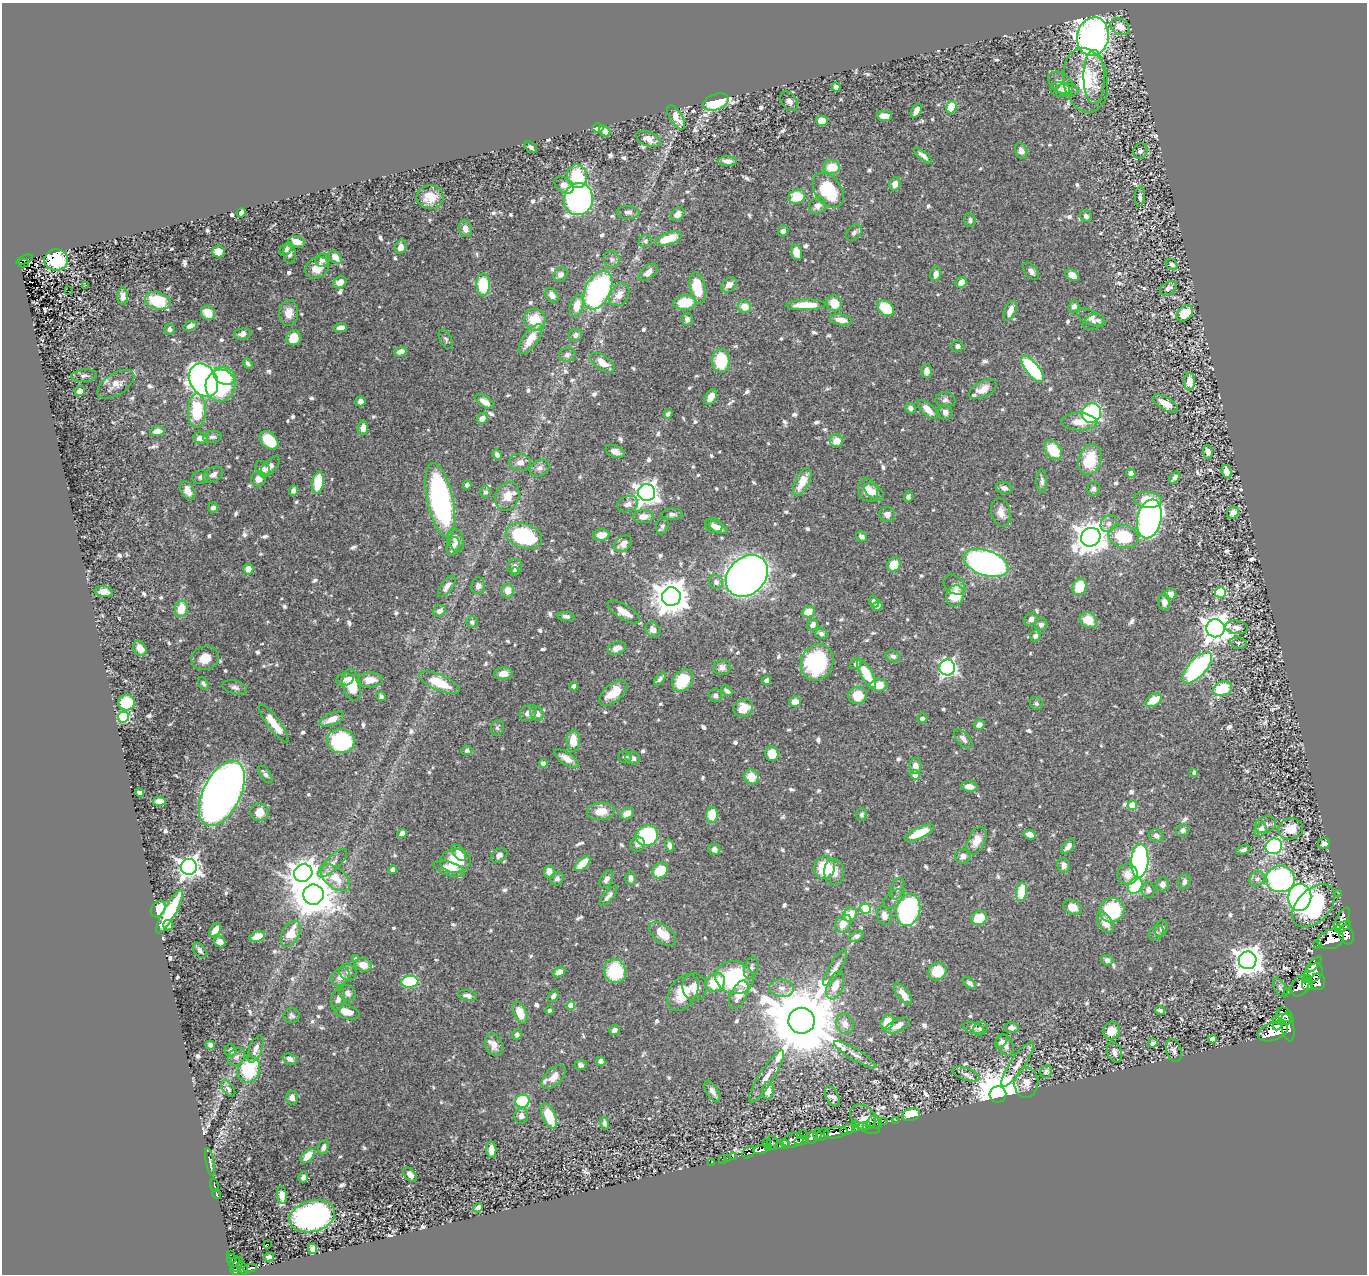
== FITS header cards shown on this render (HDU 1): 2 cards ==
NAXIS1  =                 1365
NAXIS2  =                 1272

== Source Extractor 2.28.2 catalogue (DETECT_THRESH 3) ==
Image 1365 x 1272 px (HDU 1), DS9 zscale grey, 1 PNG px = 1 image px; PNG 1369 x 1276 px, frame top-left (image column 1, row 1272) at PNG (2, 3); each listed source drawn as its Kron ellipse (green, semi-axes under 4 px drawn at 4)
Background 0.456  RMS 0.0098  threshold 0.0295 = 3 sigma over >= 5 px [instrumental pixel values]
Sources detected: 838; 2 with non-positive FLUX_AUTO (blend fragments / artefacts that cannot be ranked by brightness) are neither listed nor drawn; of the other 836, the 500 brightest by FLUX_AUTO listed and drawn (336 fainter detections omitted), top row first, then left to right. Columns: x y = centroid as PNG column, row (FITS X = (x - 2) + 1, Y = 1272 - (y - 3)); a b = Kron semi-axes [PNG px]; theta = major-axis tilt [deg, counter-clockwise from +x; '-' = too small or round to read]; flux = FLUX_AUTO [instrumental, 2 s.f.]
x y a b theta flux
1120 27 10 7 -33 9.2
1093 36 19 16 77 460
1094 77 27 10 -90 12
1086 80 32 22 -80 41
1061 83 14 9 -37 7.3
836 87 4 4 - 3.2
1060 89 10 7 -11 2.4
1068 90 11 6 -8 3.1
789 101 11 7 -54 2.7
716 102 13 7 20 32
951 107 6 5 - 21
916 111 8 5 61 4.8
884 116 7 5 -5 6.9
676 117 13 6 -59 8.8
822 121 6 5 - 8.3
598 128 5 4 - 8.4
605 131 6 5 - 7
648 139 13 7 -21 6.2
531 147 7 5 -41 1.9
1021 151 8 6 -70 4.3
1140 151 8 7 - 1.9
923 156 11 4 -39 3.4
728 161 9 5 -3 3.4
832 167 8 7 - 15
577 176 12 10 -80 29
895 184 6 5 - 5.4
564 185 11 7 -33 4.1
828 190 19 13 -54 35
430 197 13 12 - 14
797 197 9 7 16 23
1140 197 10 5 88 2
578 199 16 14 75 240
817 206 9 7 30 4.2
628 212 11 6 -3 2.8
241 213 5 4 - 2.7
677 214 8 5 45 4.9
1086 216 6 5 - 2.4
970 220 7 5 -80 2
465 229 8 6 -74 4.3
783 231 5 5 - 2.2
854 233 9 6 48 2.6
669 238 13 6 19 18
645 241 6 6 - 1.9
297 242 8 5 -15 5.5
401 247 7 5 67 5.4
286 249 7 5 44 1.8
218 251 6 6 - 10
796 252 8 5 -72 7.4
290 253 10 6 -86 2.4
335 257 7 5 -43 8
612 259 8 7 - 2.6
25 260 9 3 23 22
56 260 12 10 -1 38
322 260 7 6 - 3.5
23 263 5 3 - 9.8
1172 265 6 5 - 2.2
317 268 12 10 33 9.8
1031 271 10 6 -49 2.7
648 272 11 6 40 5
560 274 7 6 - 2.9
936 274 7 5 78 4.4
1072 275 7 5 -34 6.6
340 282 7 5 30 5.9
961 282 6 5 - 5.2
86 285 3 2 - 3.2
483 285 11 6 -90 36
729 285 9 6 40 5
698 288 16 7 -78 22
1168 288 9 6 33 3
598 290 21 12 64 140
68 291 2 2 - 6.9
552 295 8 5 -52 3.9
619 295 12 9 59 6.5
123 296 8 5 -89 3.3
158 301 13 8 -15 26
685 303 11 7 7 23
834 303 8 7 - 12
806 305 20 5 1 18
577 306 11 6 75 11
1074 306 6 5 - 3.2
745 307 6 6 - 9.3
886 308 9 6 -44 24
1010 311 10 5 68 6.7
208 313 7 6 - 10
289 313 13 9 86 6.8
1185 313 9 6 44 16
1091 317 15 7 -22 6.1
687 319 6 5 - 2.7
535 320 11 10 - 17
841 320 11 5 -12 7.1
1093 322 11 7 24 2.6
190 326 7 4 20 4
341 328 6 4 9 4.2
170 329 5 5 - 2.2
242 334 8 6 11 3.7
575 335 7 6 - 3.5
294 338 7 7 - 16
446 339 11 6 -64 1.9
530 339 18 7 55 12
957 346 6 5 - 2.4
400 352 6 4 18 5.4
567 355 8 7 - 2.1
721 361 12 9 89 32
602 363 14 7 -36 8.3
248 364 5 3 - 1.9
1032 369 16 6 -52 67
927 371 7 5 -90 4.3
84 376 13 6 5 2.3
224 376 11 8 -26 23
204 380 17 13 -59 310
1189 382 9 5 -89 11
116 384 21 10 32 7.4
220 385 16 15 - 53
983 389 15 8 28 7.2
80 391 5 4 - 4.8
711 397 9 5 58 6.8
945 400 10 7 -3 2.5
360 401 5 5 - 2.7
485 402 10 5 -31 6.2
1165 403 14 6 -32 8.7
910 408 5 5 - 2.7
928 410 12 6 -44 7.9
197 411 17 9 90 31
945 412 7 7 - 3.4
1091 413 10 9 - 110
668 414 5 4 - 1.9
482 418 6 5 - 5.5
1079 422 18 8 -2 9
363 428 7 5 84 5.5
157 431 7 5 7 6.4
212 437 9 6 6 2
200 438 7 5 -10 4.7
269 440 11 7 -44 26
836 441 6 6 - 8.2
1053 450 11 7 -54 22
615 452 10 6 -23 3.8
1208 452 7 5 -82 4
497 455 5 4 - 2.4
1090 460 16 11 73 26
520 462 11 8 -4 4.2
270 467 13 6 48 3.8
263 468 8 6 -47 3.3
540 468 10 8 30 3.2
1227 472 7 5 -72 7.1
1131 473 5 4 - 4.1
213 475 10 7 29 4.1
201 477 8 6 13 2.7
1174 478 7 4 51 2.8
258 479 7 7 - 4.8
1042 481 11 5 -89 2.4
318 482 11 5 81 29
802 482 15 7 63 12
467 485 4 4 - 2.5
1004 488 8 6 -15 3.8
1093 489 7 6 - 1.9
868 490 12 9 -63 8
188 491 10 6 -60 5.7
293 491 5 4 - 3
485 492 6 5 - 2.3
874 492 11 6 -40 3.2
647 493 8 8 - 400
507 496 14 11 66 8.3
908 497 5 4 - 1.9
440 500 38 13 -78 160
1148 500 14 8 -6 16
628 504 11 8 21 4
213 508 5 5 - 2.4
1001 512 14 9 -79 6.2
1233 513 6 5 - 4.4
672 514 10 6 1 2.4
887 514 8 7 - 3.4
643 516 10 6 2 5.6
1149 519 20 12 77 290
1109 524 9 7 57 3.4
662 526 8 6 75 2
714 526 9 7 -19 4.6
718 528 10 5 -25 5
601 535 8 5 3 7.9
524 536 18 12 -18 60
861 536 6 4 -34 3.4
1123 536 15 11 -14 34
1091 537 10 9 - 1100
456 540 12 7 -72 6
623 544 10 7 40 5.3
453 546 9 6 73 3.8
986 563 23 12 -19 330
894 565 7 6 - 15
515 567 8 7 - 2.7
248 569 5 5 - 6.5
515 571 4 4 - 2.1
747 576 23 18 44 550
716 582 7 6 - 3
954 585 12 8 -38 3
447 586 12 5 55 4.3
478 586 8 6 83 3.4
1079 587 8 6 71 18
508 591 7 6 - 7
104 592 9 5 -6 5.2
1220 592 5 5 - 37
1171 594 6 5 - 5.3
955 596 10 9 - 19
671 597 9 9 - 1500
874 602 6 4 -65 2.2
1164 602 8 6 -85 3.9
877 606 5 4 - 3.6
181 609 8 6 73 14
440 611 7 5 33 3.4
624 612 18 7 -31 8.8
808 612 6 5 - 8.3
566 616 8 4 -7 2.2
1031 619 7 6 - 3.4
1088 620 9 7 -34 12
472 622 6 6 - 2.1
1041 624 6 6 - 2.5
813 625 6 5 - 3.4
1236 627 11 6 -6 3.5
1215 628 9 9 - 810
653 630 8 7 - 3.8
821 634 6 5 - 2.4
1035 636 6 5 - 2.6
1238 643 8 5 -9 1.9
140 648 8 6 -58 6
617 648 9 6 22 4
893 656 8 5 -20 2.1
205 658 14 12 15 11
817 662 19 16 66 63
856 664 6 5 - 2.1
722 667 8 7 - 3.3
947 667 8 7 - 190
1197 668 20 9 47 110
503 674 9 6 2 4.8
866 674 16 6 -60 19
345 679 9 6 12 2.8
660 679 8 4 51 2.1
370 680 13 7 3 8.7
767 680 4 4 - 3.3
683 681 12 9 51 22
439 683 21 8 -23 21
203 684 7 5 -57 1.9
352 685 16 9 -78 23
879 685 8 6 2 9.5
574 686 4 4 - 2.9
235 687 12 6 -15 2.9
1222 689 9 7 18 26
727 691 6 4 -41 2.1
613 693 17 8 40 13
715 695 7 6 - 2.3
858 696 9 8 - 15
381 697 5 4 - 1.9
1153 700 9 6 33 13
127 702 8 8 - 39
795 702 6 5 - 5.7
1036 704 7 6 - 1.8
743 708 10 8 25 11
528 713 9 7 40 4
537 713 8 6 -60 4.5
124 717 5 5 - 77
922 718 5 5 - 2
332 719 13 6 23 8.2
274 724 23 6 -53 15
979 725 5 5 - 3.9
497 728 8 6 70 1.8
963 739 12 6 -46 3.7
341 741 14 12 -9 78
573 741 11 6 -90 9.5
467 750 5 5 - 1.9
772 754 7 6 - 17
625 757 7 6 - 2
566 758 14 6 -33 5.4
633 758 7 6 - 3.1
543 763 4 4 - 4
916 766 8 6 -89 5
1194 772 4 4 - 2.2
265 775 10 5 -55 1.9
915 775 5 4 - 7.8
751 777 7 7 - 12
969 786 8 5 -5 5.9
139 793 5 4 - 2.4
222 793 35 18 64 590
159 801 6 4 -4 5.9
1132 805 4 4 - 16
601 811 14 8 7 11
259 812 9 9 - 7.9
627 813 7 5 30 6
861 814 6 5 - 1.8
712 815 8 6 88 18
1266 825 11 8 17 3
1291 829 12 10 9 11
1183 830 6 6 - 2.1
1261 830 7 5 53 4.3
402 833 5 4 - 4.5
919 833 16 5 25 19
1030 835 6 4 -18 5.1
647 836 11 10 - 61
1156 836 7 6 - 2.7
976 841 15 8 63 8.8
638 844 7 7 - 3.4
1324 844 6 5 - 2.9
669 845 6 4 -75 2.7
1068 846 9 5 52 3.6
1274 846 8 7 - 130
714 849 6 5 - 2.9
1243 850 7 5 18 2.3
459 853 9 5 -55 5.4
499 855 9 6 33 3
963 856 8 7 - 4
455 861 15 12 5 25
1140 861 17 8 86 160
333 863 19 7 44 4.7
582 864 9 5 42 16
1064 865 7 6 - 3.4
189 867 8 8 - 460
825 868 11 10 - 27
393 869 4 4 - 3.1
449 869 16 7 -18 9
660 871 8 7 - 25
549 872 6 5 - 6.3
834 872 13 10 -87 7.8
303 873 9 8 - 680
1128 875 10 10 - 6.9
335 878 17 10 -40 12
630 878 6 5 - 3.1
557 879 7 6 - 2.1
606 879 9 6 63 3.2
1257 879 8 7 - 3
1280 879 14 13 - 160
1184 882 8 6 73 2.4
1162 884 7 6 - 3.7
1135 886 8 6 54 41
897 889 11 6 71 2.4
1148 890 8 6 -89 2.5
1021 892 9 5 81 21
1339 893 2 2 - 4
313 895 10 10 - 2000
609 896 12 4 49 3.4
1300 897 13 11 83 180
894 899 13 7 40 2.8
1314 906 25 16 45 77
1072 907 10 7 -26 7.4
158 909 9 6 56 13
866 909 5 5 - 29
908 910 16 12 76 120
1112 910 13 11 34 44
170 912 25 6 61 48
850 914 8 6 47 12
884 916 9 7 -74 5.5
979 918 8 6 14 17
1342 919 12 5 61 230
1105 923 11 7 -58 7.6
843 924 10 7 52 7.2
168 925 5 5 - 1.9
1343 927 8 4 27 310
1161 928 8 6 69 2.1
215 930 8 4 58 7.6
1156 933 8 6 50 1.9
291 934 14 8 61 15
662 934 16 8 -37 12
1346 935 10 7 -68 800
257 936 8 5 24 10
856 936 7 5 28 2.4
1331 939 13 9 17 1000
220 942 6 5 - 3.5
1318 945 3 3 - 34
200 950 9 5 -52 1.9
356 959 4 4 - 2
1107 960 6 5 - 3.7
1248 960 9 8 - 780
363 965 9 6 -13 7
1314 965 10 3 47 370
751 968 11 7 73 2.6
835 968 20 6 58 4.7
615 971 12 10 -61 43
937 971 9 8 - 15
348 972 9 8 - 2.5
559 972 6 5 - 5.7
1313 973 11 8 46 420
340 976 10 8 46 5.2
734 978 19 16 -14 72
1307 979 5 4 - 140
410 982 8 6 6 49
715 982 10 8 33 24
1318 982 8 7 - 690
969 983 7 4 -38 2.3
1308 984 6 6 - 610
835 985 14 8 69 8.5
1300 986 11 8 60 1000
695 987 14 12 -82 7.6
782 988 12 8 -4 5.2
1280 988 11 5 -59 1.9
1288 992 3 3 - 20
347 993 9 7 -40 3.1
683 993 20 13 57 19
903 994 13 5 -53 6.7
739 995 15 8 64 9.6
467 996 10 5 -11 2.6
553 996 7 4 56 1.9
338 999 12 7 77 4.3
571 1006 4 4 - 15
1160 1010 5 3 - 1.9
549 1011 4 4 - 2.1
347 1012 13 7 -17 8.8
520 1013 11 6 -66 12
1285 1015 8 6 -32 360
292 1016 8 7 - 2.1
1283 1020 10 5 2 560
802 1021 13 13 - 11000
887 1022 8 6 57 16
845 1024 10 8 -66 5.5
1278 1025 6 3 50 200
898 1026 13 6 25 5.5
1011 1027 7 5 1 3.1
1288 1027 14 6 -79 740
973 1028 10 5 -13 2
980 1029 8 6 36 3
614 1030 5 4 - 3.8
1111 1031 9 8 - 10
1273 1032 15 8 18 1500
517 1035 5 4 - 1.9
1212 1039 4 4 - 5
1001 1042 7 5 49 2.3
1153 1043 5 4 - 2.3
210 1045 5 4 - 2.2
494 1045 12 8 -72 6.6
1005 1045 12 7 -61 5.4
255 1049 14 6 68 4.4
1174 1050 12 7 -74 2.9
230 1051 6 5 - 1.9
1114 1052 10 7 -68 3.1
855 1055 24 5 -31 4.8
236 1057 10 7 46 2.8
290 1059 7 5 -22 4.1
601 1061 5 4 - 2.4
1017 1064 26 7 55 7.3
580 1065 6 5 - 2.5
249 1070 13 10 69 49
1046 1071 7 5 69 2
966 1074 14 6 -21 3.4
767 1076 30 7 57 7.3
553 1077 15 8 46 6.9
1026 1083 15 12 83 7.8
228 1089 9 5 -53 1.8
712 1091 12 5 -59 4.4
768 1091 8 6 85 7.3
998 1095 8 8 - 3200
832 1096 11 6 -60 3.1
292 1097 7 6 - 4.2
522 1101 7 6 - 38
911 1115 9 6 15 21
521 1116 8 7 - 3.4
549 1116 13 6 -66 20
865 1119 18 11 -43 18
895 1120 3 2 - 13
872 1122 6 3 76 49
884 1122 2 2 - 7.7
604 1123 6 4 -75 2.4
855 1124 3 2 - 4.3
877 1124 3 2 - 12
862 1126 3 2 - 13
867 1126 3 2 - 18
856 1128 3 2 - 11
847 1130 7 5 22 430
836 1133 12 5 9 470
802 1135 5 3 - 52
817 1135 6 4 -82 120
823 1135 7 5 44 120
812 1138 6 6 - 300
793 1140 11 7 12 470
801 1141 7 4 9 200
766 1142 3 2 - 17
773 1143 7 5 -78 3.5
785 1144 4 3 - 37
780 1145 4 3 - 77
323 1147 7 5 69 3.3
768 1148 4 3 - 120
491 1150 8 5 -86 5.5
761 1150 7 4 13 300
749 1152 7 5 49 130
308 1156 9 5 46 12
733 1157 2 2 - 2.9
727 1158 2 2 - 2.7
722 1159 2 2 - 4.3
210 1162 14 4 -80 1.9
712 1162 3 2 - 6.4
410 1174 8 5 -50 3.5
303 1177 6 4 74 2.9
215 1185 7 3 -77 21
216 1194 5 3 - 130
282 1195 9 5 -83 5.1
478 1208 5 4 - 3.1
312 1216 23 15 14 240
267 1244 4 3 - 3.6
313 1249 5 4 - 3.8
230 1255 3 3 - 16
269 1257 5 4 - 2.7
231 1259 4 3 - 19
235 1262 6 4 46 160
238 1264 8 3 66 130
243 1268 7 4 -64 83
250 1268 7 4 11 120
235 1270 5 4 - 200
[336 fainter detections neither listed nor drawn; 2 non-positive-flux detections neither listed nor drawn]